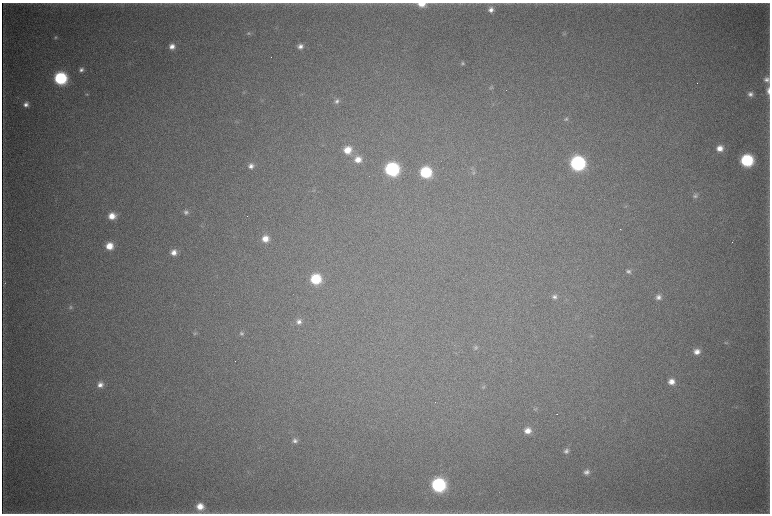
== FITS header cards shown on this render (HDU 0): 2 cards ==
NAXIS1  =                 1536 / length of data axis 1
NAXIS2  =                 1023 / length of data axis 2

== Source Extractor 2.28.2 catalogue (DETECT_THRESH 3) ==
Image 1536 x 1023 px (HDU 0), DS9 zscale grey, zoomed out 1/2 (1 PNG px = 2 x 2 image px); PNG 772 x 516 px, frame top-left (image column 1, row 1022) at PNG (2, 3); no overlay
Background 5050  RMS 41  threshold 123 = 3 sigma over >= 5 px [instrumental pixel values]
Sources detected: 63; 2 cannot appear on this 1/2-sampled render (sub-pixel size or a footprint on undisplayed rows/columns) and are not listed; the other 61 listed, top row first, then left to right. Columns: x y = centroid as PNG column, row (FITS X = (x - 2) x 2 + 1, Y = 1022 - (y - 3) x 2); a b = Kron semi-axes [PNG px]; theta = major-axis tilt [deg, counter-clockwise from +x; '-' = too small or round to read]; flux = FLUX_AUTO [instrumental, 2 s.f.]
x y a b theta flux
421 4 9 5 -2 1.1e+05
491 10 8 7 - 5.2e+04
249 33 6 5 - 1.5e+04
564 34 6 4 28 1.4e+04
56 37 5 5 - 1.6e+04
172 46 7 6 - 6.4e+04
300 46 7 7 - 4.6e+04
463 63 5 5 - 1.6e+04
81 70 6 6 - 3.3e+04
60 78 8 8 - 9.7e+05
767 79 7 7 - 4.0e+04
491 88 6 4 16 1.4e+04
768 91 10 4 90 4.9e+04
244 92 4 3 - 7.7e+03
87 94 5 4 - 1.1e+04
750 94 6 5 - 3.7e+04
262 100 3 2 - 5.5e+03
337 101 7 6 - 3.0e+04
26 104 6 6 - 4.2e+04
566 119 6 5 - 2.0e+04
720 148 8 7 - 8.5e+04
347 150 9 8 - 1.5e+05
358 159 8 8 - 9.7e+04
747 160 8 8 - 8.4e+05
578 163 9 9 - 1.6e+06
251 166 7 6 - 5.0e+04
392 169 9 8 - 1.3e+06
425 172 8 7 - 5.7e+05
473 173 7 5 70 1.9e+04
314 190 4 4 - 8.7e+03
695 196 7 6 - 2.7e+04
186 212 6 5 - 2.6e+04
112 216 8 7 - 1.1e+05
620 229 2 1 - 6.4e+03
265 239 8 7 - 1.0e+05
109 246 7 7 - 1.4e+05
174 252 7 7 - 7.1e+04
628 271 8 6 3 3.2e+04
316 279 8 7 - 4.2e+05
554 297 7 6 - 3.0e+04
658 297 8 7 - 4.3e+04
70 307 6 5 - 1.9e+04
299 321 7 7 - 4.5e+04
195 333 6 4 13 1.5e+04
241 333 6 6 - 2.4e+04
726 342 6 4 15 1.2e+04
475 347 7 5 8 2.0e+04
697 352 8 7 - 6.5e+04
671 382 8 7 - 8.0e+04
100 385 7 7 - 5.6e+04
483 387 6 4 14 1.3e+04
535 409 6 4 29 1.4e+04
557 414 2 1 - 2.7e+03
527 430 8 7 - 7.8e+04
295 441 7 6 - 3.6e+04
566 451 7 6 - 3.1e+04
587 472 8 7 - 4.3e+04
438 485 9 8 - 1.3e+06
200 506 9 8 - 1.3e+05
172 513 5 2 - 6.2e+03
501 513 9 3 -1 1.6e+04
At the frame edge (FLAGS 8, measured only in part): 4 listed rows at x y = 421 4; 768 91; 172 513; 501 513
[2 sub-pixel or undisplayed-footprint detections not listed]